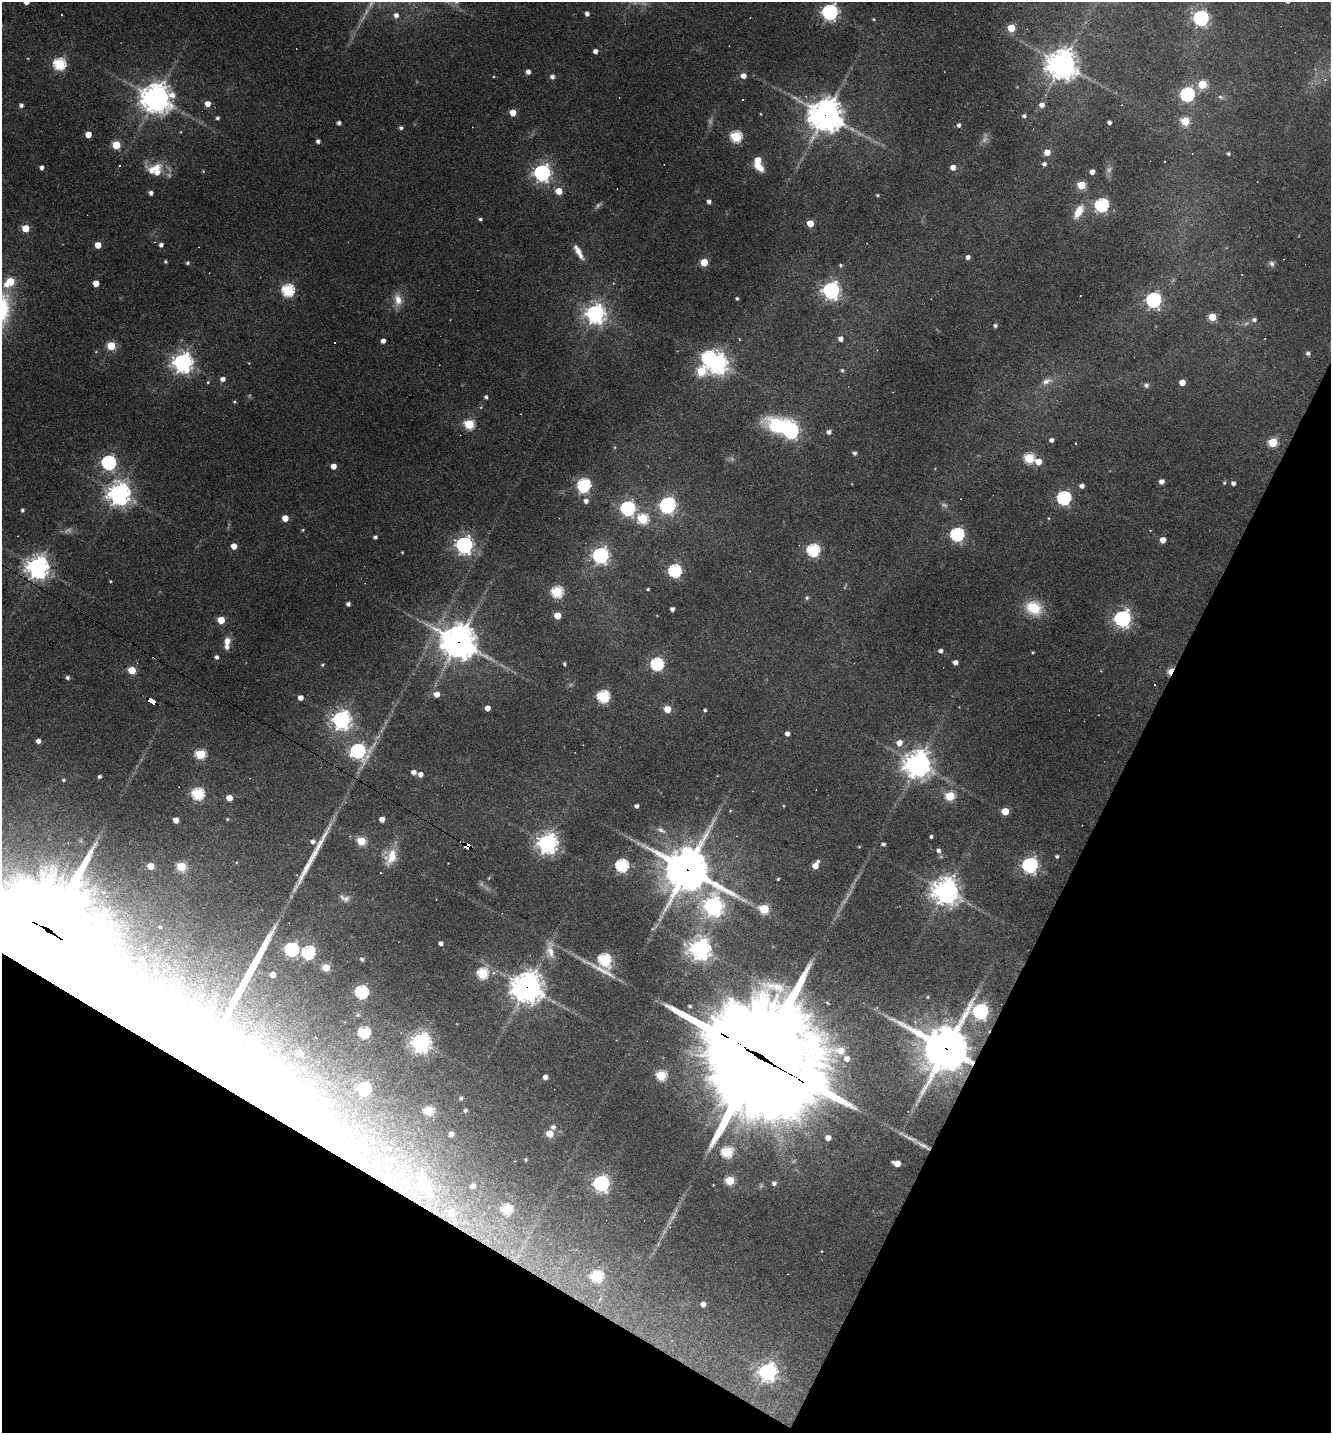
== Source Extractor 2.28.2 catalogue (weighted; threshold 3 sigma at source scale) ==
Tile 15 of 4 x 4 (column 3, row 4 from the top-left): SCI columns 2936-4264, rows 1-1431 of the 5733 x 5723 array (HDU 1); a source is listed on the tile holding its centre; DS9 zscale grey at full resolution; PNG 1333 x 1435 px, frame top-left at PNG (2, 2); no overlay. Shown black and unused: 25% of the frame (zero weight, under 3 of 4 exposures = <1% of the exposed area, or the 3 px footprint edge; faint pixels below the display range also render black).
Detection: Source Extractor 2.28.2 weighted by HDU 2 'WHT'; one run over the whole footprint, this tile lists its part. Background 0.0711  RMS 0.0055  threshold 0.0249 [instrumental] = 3 sigma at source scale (4.5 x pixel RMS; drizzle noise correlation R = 1.50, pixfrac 1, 0.05/0.05 arcsec/px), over >= 5 px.
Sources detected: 284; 12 too faint to see at this stretch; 9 inside a brighter object's white glare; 8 cosmic-ray / hot-pixel residue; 1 long thin detection or spike segment (spike, bleed or trail) — not listed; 3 inside a brighter listed object's ellipse — not listed separately; the other 251 listed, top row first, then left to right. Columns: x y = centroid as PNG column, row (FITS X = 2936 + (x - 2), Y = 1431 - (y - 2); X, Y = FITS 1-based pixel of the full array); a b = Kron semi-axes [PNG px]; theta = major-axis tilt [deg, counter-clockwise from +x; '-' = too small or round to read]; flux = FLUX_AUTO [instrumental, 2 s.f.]
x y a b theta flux
26 2 4 4 - 4.5
830 12 6 6 - 200
587 14 4 4 - 2.2
61 15 3 2 - 0.57
396 15 6 5 - 2.8
1201 18 6 6 - 160
874 19 4 4 - 0.57
1011 28 5 5 - 17
595 51 4 4 - 3.1
59 64 6 6 - 77
1062 64 10 9 - 810
528 72 4 4 - 3.2
743 76 5 5 - 4.1
552 77 5 5 - 1.9
1325 80 5 4 - 0.99
1202 84 5 5 - 25
1187 94 6 6 - 110
1220 97 7 5 -23 1.2
156 98 11 10 - 700
742 100 3 3 - 4.2
207 104 5 5 - 5.5
21 105 4 4 - 1.8
1042 105 6 5 - 3.2
513 113 5 5 - 10
761 114 4 3 - 0.46
826 115 11 11 - 1000
1024 116 5 5 - 1.5
217 118 4 4 - 1.3
1185 121 5 5 - 27
1109 122 4 4 - 1.9
339 123 4 4 - 2
959 125 4 4 - 1.9
401 128 5 4 - 1.3
88 134 4 4 - 7.3
736 136 6 5 - 58
318 141 4 4 - 2
116 145 5 5 - 26
1047 152 5 5 - 6.6
1228 153 4 3 - 0.97
758 160 5 5 - 11
1164 161 3 3 - 1.3
1044 164 4 4 - 1.8
41 167 4 3 - 2.2
759 167 13 7 -34 6.4
953 167 5 5 - 4.1
156 168 19 11 42 8.2
1092 172 4 4 - 3.6
542 173 6 6 - 240
1081 185 5 5 - 23
559 191 5 4 - 11
151 193 4 4 - 2.3
877 195 4 3 - 0.77
709 202 4 4 - 2.1
1101 205 6 6 - 110
1078 211 20 9 60 8.4
480 219 4 3 - 1.2
810 223 5 4 - 12
25 228 5 5 - 15
98 245 5 4 - 10
161 245 4 4 - 2.2
578 252 20 6 -60 5.5
968 257 4 4 - 2.3
165 261 4 4 - 0.82
704 262 5 5 - 18
187 263 5 5 - 0.93
1271 263 9 7 -57 1.9
841 265 5 4 - 0.96
10 282 7 5 39 26
96 283 5 4 - 7.7
288 290 6 6 - 82
831 290 7 6 - 250
737 298 3 3 - 0.98
398 300 17 11 -78 6.4
1153 300 6 6 - 170
595 313 7 7 - 330
1212 317 5 5 - 17
1254 320 6 5 - 1.7
995 325 4 4 - 1.5
739 339 3 3 - 0.77
840 339 5 4 - 3.3
383 341 4 4 - 3.2
111 346 5 5 - 30
182 362 7 7 - 390
717 363 7 7 - 400
842 370 5 4 - 1
701 371 8 7 - 27
223 379 5 4 - 3
1046 381 15 8 24 4.1
208 382 4 4 - 0.67
1182 382 4 4 - 6.5
1146 385 7 7 - 1.5
486 397 4 4 - 1.3
234 402 5 4 - 0.65
469 424 5 5 - 48
789 430 19 8 -23 200
829 432 4 4 - 2.7
1051 440 4 4 - 2.2
1273 442 5 5 - 30
855 453 5 4 - 1.5
1029 458 5 5 - 41
732 459 6 5 - 1.1
1038 461 5 5 - 7.8
108 462 6 6 - 140
333 466 4 4 - 5.5
1162 482 4 4 - 3.4
1224 483 5 4 - 0.76
1233 483 4 4 - 2.2
584 484 6 6 - 84
1082 486 4 4 - 2.7
119 494 7 7 - 540
1064 498 6 6 - 110
586 501 5 5 - 2.7
667 505 7 6 - 180
628 508 6 6 - 140
22 510 4 4 - 1.2
285 518 5 4 - 8
643 519 6 5 - 42
303 530 4 3 - 0.59
957 534 6 6 - 110
375 537 4 4 - 1.6
1163 540 4 4 - 5.5
464 545 6 6 - 270
234 546 4 4 - 6.6
813 550 6 6 - 81
402 552 3 2 - 0.46
600 555 6 6 - 220
37 567 8 8 - 410
675 571 6 6 - 94
110 581 4 3 - 0.5
648 589 3 3 - 0.69
557 592 6 5 - 63
807 598 5 5 - 1.3
348 604 4 4 - 2.3
1034 608 19 15 -23 18
672 609 4 4 - 2.4
557 615 5 5 - 11
1122 618 7 6 - 230
221 620 5 5 - 13
227 641 8 6 82 5.1
458 641 13 12 - 900
940 651 4 4 - 1.9
1033 652 3 3 - 0.65
217 657 4 4 - 1.8
955 662 4 4 - 3.3
564 664 4 4 - 0.95
657 664 6 6 - 93
322 665 4 4 - 0.75
132 670 5 5 - 19
1171 671 7 4 59 17
67 678 4 4 - 1.6
437 694 5 4 - 5.8
603 696 6 6 - 80
300 698 4 4 - 3.6
152 701 7 4 -31 57
487 708 4 4 - 4.5
667 709 5 5 - 13
705 710 4 3 - 1.1
341 719 7 7 - 320
787 734 4 4 - 2.6
38 741 4 4 - 3.1
899 743 5 5 - 5.8
358 751 8 7 - 140
200 754 5 5 - 44
917 764 9 9 - 610
413 772 4 4 - 3.2
420 774 5 5 - 3.6
99 777 3 3 - 1.3
63 780 4 4 - 0.88
198 794 6 6 - 74
950 796 5 5 - 34
229 798 5 4 - 8.4
636 806 4 4 - 2
730 811 5 3 - 0.47
1005 811 5 5 - 16
227 819 4 4 - 0.64
382 819 4 4 - 4.6
176 820 4 4 - 4.9
661 830 13 7 -27 2.7
931 837 3 3 - 1.1
361 841 5 5 - 27
313 842 5 5 - 2.2
547 843 7 7 - 420
883 844 4 3 - 1.4
467 847 6 4 -20 160
859 847 4 3 - 0.53
938 850 6 5 - 1.8
1057 856 4 4 - 1.1
391 857 22 13 64 11
818 861 4 4 - 1.2
622 865 6 6 - 89
1030 865 6 6 - 180
151 866 5 4 - 10
181 866 5 5 - 33
815 866 5 4 - 6.3
687 869 16 15 - 2000
778 879 3 3 - 0.68
945 891 9 9 - 640
345 898 16 8 -26 3.1
713 906 8 8 - 270
764 909 5 5 - 32
160 927 4 4 - 0.86
48 931 43 30 -30 8800
441 943 4 4 - 2.2
291 949 6 6 - 110
700 949 7 7 - 440
550 951 25 11 -83 7.2
308 952 6 6 - 87
362 959 4 4 - 1.5
604 960 10 8 -82 83
326 967 5 5 - 18
482 973 6 5 - 55
273 974 5 4 - 5.3
527 987 11 10 - 770
361 992 6 6 - 95
928 997 4 4 - 0.53
980 1011 7 6 - 160
358 1015 6 4 -18 0.84
915 1021 5 4 - 1
364 1032 6 5 - 63
421 1042 7 7 - 370
946 1049 15 15 - 2300
300 1053 5 4 - 6.9
762 1058 55 36 -32 17000
847 1059 6 6 - 4.9
205 1062 91 49 -26 330
661 1075 5 5 - 45
545 1077 4 4 - 3.1
364 1088 6 6 - 80
461 1098 4 4 - 1.2
327 1101 6 6 - 3.5
465 1110 4 4 - 1.2
428 1111 5 5 - 33
553 1127 7 7 - 1.9
451 1134 4 4 - 3.9
550 1134 5 5 - 13
828 1138 5 4 - 4.1
923 1145 29 5 -30 5.7
727 1152 6 5 - 54
389 1159 6 6 - 1.8
526 1160 3 3 - 0.68
897 1163 6 4 -15 8.5
730 1180 5 5 - 27
601 1183 6 6 - 170
774 1183 5 5 - 1.8
424 1185 38 16 -61 27
473 1186 4 4 - 3.1
507 1209 5 5 - 37
451 1212 5 5 - 8.7
597 1276 6 5 - 57
703 1304 4 4 - 3.4
767 1372 7 7 - 260
Overlapping masked pixels (flux is a lower limit): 13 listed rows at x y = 826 115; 37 567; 458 641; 1171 671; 152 701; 467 847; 687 869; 48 931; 527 987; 946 1049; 762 1058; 205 1062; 923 1145
Isophote crosses this tile's border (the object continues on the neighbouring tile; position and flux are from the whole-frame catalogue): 2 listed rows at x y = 26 2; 48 931